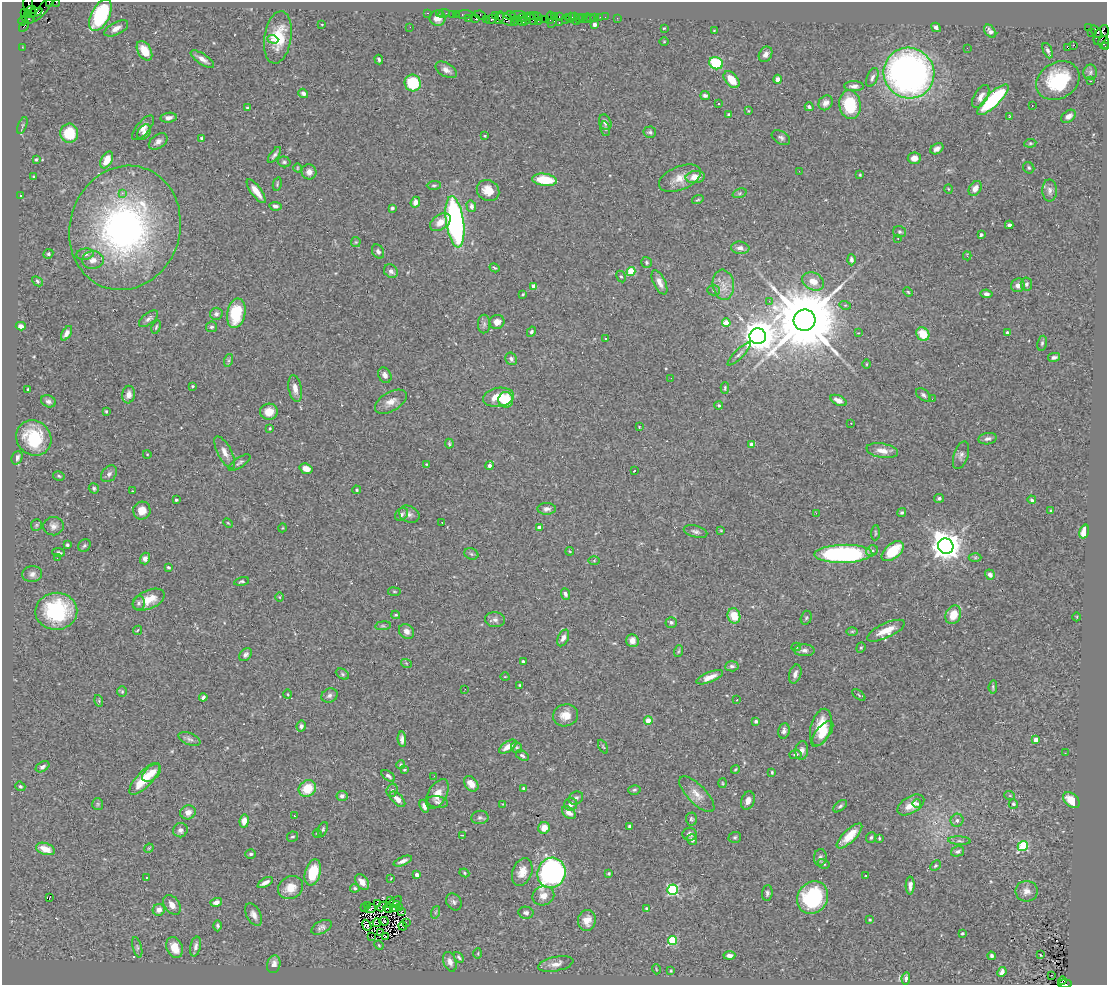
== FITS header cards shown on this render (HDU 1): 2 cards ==
NAXIS1  =                 1105
NAXIS2  =                  983

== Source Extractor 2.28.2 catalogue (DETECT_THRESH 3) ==
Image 1105 x 983 px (HDU 1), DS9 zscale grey, 1 PNG px = 1 image px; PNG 1109 x 987 px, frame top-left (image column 1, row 983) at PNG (2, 2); each listed source drawn as its Kron ellipse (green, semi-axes under 4 px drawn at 4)
Background 0.625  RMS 0.028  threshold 0.0849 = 3 sigma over >= 5 px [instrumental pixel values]
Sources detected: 480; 3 with non-positive FLUX_AUTO (blend fragments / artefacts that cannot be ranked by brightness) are neither listed nor drawn; the other 477 listed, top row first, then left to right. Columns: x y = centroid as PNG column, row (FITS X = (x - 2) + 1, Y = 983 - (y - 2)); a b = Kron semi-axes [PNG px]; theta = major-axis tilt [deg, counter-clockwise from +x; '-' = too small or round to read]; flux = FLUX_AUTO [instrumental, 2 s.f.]
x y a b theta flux
49 2 4 2 - 42
56 2 2 2 - 12
28 4 9 5 90 290
45 6 19 4 53 160
31 10 5 4 - 510
25 13 3 2 - 40
33 13 9 4 18 690
427 13 3 2 - 37
439 13 2 2 - 24
444 13 6 3 10 61
452 14 2 2 - 34
456 14 3 2 - 52
465 14 9 3 1 120
100 15 17 9 63 150
480 15 6 4 -24 79
518 15 7 2 2 190
495 16 4 3 - 48
510 16 6 3 -14 130
533 16 5 2 - 64
554 16 4 2 - 47
559 16 3 2 - 47
537 17 3 3 - 41
568 17 3 2 - 49
575 17 3 2 - 38
583 17 4 3 - 68
595 17 4 3 - 87
600 17 2 2 - 11
605 17 2 2 - 19
438 18 8 8 - 15
499 18 6 3 79 65
522 18 3 3 - 150
550 18 6 2 85 92
571 18 5 3 - 77
587 18 5 2 - 22
617 18 2 2 - 1.4
28 19 6 4 -9 580
468 19 4 3 - 29
476 19 4 3 - 100
486 19 2 2 - 68
491 19 5 3 - 100
505 19 10 5 -27 220
516 19 2 2 - 40
526 19 6 4 65 130
532 19 6 3 -53 110
545 19 2 2 - 36
565 19 3 2 - 54
579 19 4 3 - 120
590 19 2 2 - 13
23 21 4 3 - 40
522 21 5 3 - 280
538 21 2 2 - 14
576 21 2 2 - 290
514 22 2 2 - 29
552 23 5 3 - 90
559 23 3 2 - 130
322 24 3 2 - 1.1
594 25 4 3 - 8.1
24 26 6 2 55 78
410 27 3 2 - 1.7
936 27 5 4 - 5.5
116 28 13 6 27 12
664 28 3 2 - 1.6
1088 28 3 3 - 58
714 30 4 3 - 1.5
990 31 7 5 -50 7.8
1096 32 7 3 -48 830
1091 33 2 2 - 12
1101 35 11 6 61 790
278 37 26 13 81 66
273 39 5 4 - 32
664 42 4 3 - 1.3
1104 42 6 5 - 220
1073 45 3 2 - 1200
22 47 2 2 - 17
1067 47 3 2 - 30
1106 47 3 2 - 70
967 48 2 2 - 0.96
144 51 11 6 -60 32
1048 51 8 4 -66 5.2
765 54 8 6 59 8
202 59 14 5 -34 12
379 59 5 3 - 3.6
716 63 7 6 - 130
446 70 12 6 -30 11
1090 72 8 6 77 5.5
909 73 26 25 - 880
872 77 10 5 67 6.2
778 79 4 4 - 9.1
732 80 10 6 -49 31
1058 81 23 18 30 120
1091 81 2 2 - 1.5
413 83 8 8 - 78
854 86 10 5 -3 7.8
303 93 5 4 - 5.8
705 96 4 4 - 5.8
981 97 13 6 59 12
993 100 21 6 44 180
718 103 3 3 - 5.8
826 103 8 6 51 8.9
850 105 14 10 -82 81
1032 106 3 2 - 2
809 107 4 4 - 6.4
248 108 4 3 - 2.8
748 111 4 2 - 1.3
729 114 4 3 - 5.7
1009 116 3 2 - 1.4
1069 116 8 5 38 10
169 118 8 5 7 9.5
605 122 8 6 -69 8.7
22 125 9 3 69 2.6
143 128 15 6 50 11
605 129 7 4 -80 3.5
144 132 8 6 54 7.8
650 132 6 5 - 4.3
69 133 9 9 - 51
485 136 3 2 - 1.8
202 138 3 3 - 4.3
781 138 10 6 -31 5.7
158 141 10 6 37 9.5
1030 143 6 4 6 2.7
937 149 7 5 33 7.6
274 155 9 3 53 5.3
914 158 6 5 - 15
36 159 3 2 - 2.2
107 160 9 5 62 27
284 162 6 5 - 3.8
297 168 4 3 - 1.6
1029 168 6 5 - 3.1
799 171 3 2 - 2.8
309 172 7 7 - 10
860 175 3 2 - 1.9
33 176 3 3 - 2.2
695 177 10 6 5 22
680 178 22 11 22 26
545 180 12 6 -7 65
277 184 7 4 77 2.6
434 185 7 4 3 3.2
975 188 8 5 56 11
948 189 4 3 - 1.4
1050 190 11 7 -88 9.3
256 191 14 5 -54 23
488 191 12 10 -34 28
122 193 2 2 - 39
739 193 7 4 20 3.4
20 196 3 2 - 1.5
698 200 6 3 19 2.3
415 202 5 4 - 13
275 206 6 4 -7 5.5
471 206 6 5 - 6.4
392 208 4 3 - 3.6
440 222 11 7 35 21
455 222 26 9 -82 490
1009 225 4 4 - 6.6
125 228 63 55 72 630
899 232 6 5 - 3.7
981 235 3 3 - 3.7
898 239 3 2 - 1.2
356 242 5 5 - 2.3
740 248 9 6 -6 9.7
378 252 7 5 -58 6.1
48 254 5 4 - 3.3
85 254 9 5 8 5.3
967 256 4 3 - 3.8
93 260 11 9 6 14
851 260 5 4 - 4.3
646 262 6 5 - 3.6
495 268 5 3 - 2.7
391 271 7 6 - 6.9
631 271 4 4 - 76
621 277 6 4 -60 3
37 281 6 4 -41 2.7
813 281 11 8 -26 22
659 282 13 6 -64 14
1026 284 6 5 - 5.3
723 285 15 10 -83 22
1018 285 7 6 - 10
534 286 4 4 - 24
713 290 6 5 - 4.1
908 292 5 4 - 2.2
523 294 4 3 - 2
986 294 6 4 -8 6.2
769 301 4 4 - 3.4
845 305 6 3 -17 2
236 313 15 9 79 86
216 314 6 6 - 5.8
149 319 11 5 38 6.4
805 320 11 10 - 28000
497 322 8 7 - 14
726 323 4 4 - 41
484 324 9 6 90 5.2
21 326 5 4 - 7.1
156 327 7 3 72 2.8
211 327 5 5 - 3.7
531 332 5 4 - 3.6
66 333 8 4 59 10
858 333 3 2 - 1.1
1007 333 4 3 - 8.1
923 334 7 6 - 41
758 336 8 8 - 4500
606 339 2 2 - 1.5
1042 343 7 5 80 3.7
739 354 15 4 45 6.5
1054 357 6 4 12 5.1
511 359 6 5 - 5.6
229 360 6 4 72 3.7
866 364 5 3 - 1.7
385 375 8 6 -62 11
671 378 2 2 - 3.8
192 386 4 3 - 2.4
295 388 14 6 -80 15
725 388 6 3 89 2.9
28 389 3 2 - 2.1
128 395 9 6 81 13
923 395 8 5 -37 4.8
498 397 16 9 9 36
932 399 3 2 - 2.7
506 400 8 7 - 56
838 400 8 5 -25 16
48 401 8 5 -21 6
391 402 17 9 31 18
719 405 4 4 - 3.1
106 411 3 3 - 2.1
269 412 9 8 - 26
851 423 2 2 - 1.2
639 427 3 2 - 1.5
270 428 3 2 - 1.9
34 438 18 17 - 94
988 439 9 5 8 7.2
449 444 5 3 - 2.5
752 444 4 3 - 11
882 451 16 7 -10 19
225 452 18 7 -62 15
147 454 4 3 - 1.4
961 455 14 7 70 8.3
17 458 7 5 68 6.9
239 463 12 5 34 4.8
427 464 4 3 - 1.5
490 465 4 4 - 5.8
306 469 6 5 - 15
634 471 3 2 - 1.2
109 474 9 7 50 7
59 476 6 4 -11 2.8
94 488 5 5 - 4
357 490 4 3 - 2.3
132 491 3 3 - 3.1
939 498 5 4 - 4
176 500 3 3 - 3.2
1032 500 4 4 - 3.8
547 509 9 6 0 7.7
142 511 9 8 - 20
1051 511 3 3 - 2.9
816 513 2 2 - 40
902 513 5 4 - 4.1
401 514 7 5 45 5.6
409 514 11 8 -26 8.7
442 522 2 2 - 1.2
228 523 5 3 - 1.8
36 525 6 5 - 2.8
53 526 10 9 - 9.9
282 528 4 3 - 1.4
539 528 4 4 - 12
721 530 4 3 - 1.4
1084 531 7 4 73 32
696 532 12 6 -15 6.5
875 533 7 3 86 2.3
67 545 3 3 - 3
84 546 7 5 44 3.9
946 546 8 7 - 3100
570 551 4 2 - 1.5
872 551 6 5 - 3.7
893 551 13 7 39 65
59 552 6 4 -5 3.3
471 554 7 5 -22 3.5
843 554 29 9 1 330
975 557 6 4 0 3
57 558 3 2 - 2.9
145 559 6 5 - 9.6
594 560 5 4 - 1.9
168 567 3 3 - 3
32 574 10 8 8 8.6
990 575 5 4 - 6.6
242 581 8 4 13 3.1
394 592 6 3 -8 2
565 594 6 4 -68 5.1
279 597 5 3 - 1.7
149 599 16 9 24 31
139 603 7 6 - 4.5
56 611 21 18 3 160
396 615 4 3 - 2.6
953 615 9 7 66 31
734 616 7 6 - 38
1077 617 4 3 - 1.5
806 618 7 5 74 3.4
495 620 10 7 -6 7.8
671 622 5 5 - 5.1
383 626 8 4 7 3
137 630 5 3 - 1.8
407 631 8 6 -41 10
852 631 6 4 1 2.5
886 631 20 7 25 32
563 638 9 5 64 8.1
632 641 6 6 - 16
796 647 5 4 - 2.5
861 648 5 4 - 2.7
804 650 10 6 -2 7
679 651 6 4 70 2.3
246 655 7 5 43 5.8
523 662 4 3 - 5.1
406 663 5 3 - 1.8
732 666 7 5 4 5.2
342 674 7 5 -28 3.7
795 674 9 6 73 9.3
505 677 4 3 - 1.3
710 677 14 5 23 17
519 685 3 3 - 1.7
993 687 7 4 85 3
465 689 3 3 - 1.8
122 692 5 5 - 2.8
288 694 5 3 - 1.7
859 695 7 4 -37 2.5
329 696 8 7 - 6.9
203 697 4 3 - 4.5
737 700 3 2 - 3.2
99 701 6 3 -73 2.1
566 715 12 11 - 22
648 720 4 4 - 18
756 721 4 4 - 4
301 726 5 4 - 4.9
821 727 19 10 75 49
784 731 8 5 81 6.1
822 734 15 7 51 24
189 739 11 6 -22 6.4
402 739 8 4 -86 6.7
1036 740 4 4 - 17
508 747 10 5 35 19
603 747 7 4 -62 2.4
517 748 6 5 - 3.2
802 750 9 6 82 8.5
1065 753 2 2 - 3.8
795 754 6 4 6 4.1
522 755 7 4 -34 4.1
400 765 4 4 - 3.3
42 767 7 5 31 5.9
735 769 4 3 - 2.1
404 770 4 3 - 2.5
772 772 4 3 - 2.3
152 773 11 6 42 20
388 776 8 4 -36 4.7
434 776 2 2 - 4.3
145 779 20 7 47 56
722 783 5 3 - 1.9
471 784 8 6 -53 19
20 786 5 4 - 3.2
307 788 9 8 - 44
523 788 4 3 - 3
392 790 7 5 73 4.8
634 790 6 4 14 3.2
437 794 16 9 61 23
697 794 23 9 -46 21
342 796 5 5 - 7.1
1010 796 5 3 - 1.9
576 798 7 6 - 5.3
398 799 9 5 -45 16
748 800 9 6 70 12
1071 800 9 6 -42 28
437 802 10 6 -9 6.1
98 804 6 5 - 3.1
503 804 4 4 - 1.8
571 804 6 6 - 8.1
917 804 4 3 - 3.5
1013 804 5 4 - 3.7
911 805 15 8 31 26
424 806 6 4 -69 7.5
840 806 8 4 39 3.9
188 812 8 7 - 12
569 813 8 5 -39 13
294 816 2 2 - 1.1
480 817 8 6 8 5.4
691 819 6 5 - 3.5
957 820 7 6 - 6.7
244 821 6 4 81 15
629 826 3 3 - 4.3
544 828 6 5 - 20
323 829 7 4 68 3.2
180 830 7 7 - 7.2
317 834 4 3 - 1.6
689 834 7 6 - 5.7
462 835 3 2 - 1.4
849 836 17 6 44 35
292 837 6 5 - 3
735 837 6 5 - 3.2
871 837 5 5 - 3.3
879 838 3 2 - 2.3
692 839 5 5 - 5.6
959 841 11 4 -4 4.2
1023 846 5 4 - 140
149 848 5 4 - 1.9
45 849 10 5 -19 29
958 851 7 5 15 5.3
251 854 5 5 - 3.9
820 858 8 6 82 6
403 861 10 4 22 8.6
824 864 6 4 -31 3.4
935 866 6 4 44 2.5
313 872 13 7 74 61
522 872 14 9 69 21
464 873 5 4 - 2.3
551 873 15 14 - 640
609 873 3 3 - 3.6
417 875 4 4 - 14
866 876 3 2 - 1.5
146 877 3 2 - 2
391 878 3 2 - 1.1
362 882 9 6 -54 15
265 883 8 3 27 8.3
910 885 9 4 89 8.1
291 888 13 11 32 29
355 888 5 4 - 3.7
673 890 5 5 - 220
1027 891 11 10 - 13
767 893 8 5 85 4.8
543 896 11 9 20 16
49 898 3 2 - 24
813 898 17 15 55 140
391 901 2 2 - 3.4
216 902 6 4 16 9.8
394 902 8 2 34 0.6
454 902 9 7 -55 5.8
378 903 3 2 - 1.4
172 905 11 7 -53 15
367 905 3 2 - 1.3
397 905 4 3 - 0.84
382 906 5 2 - 1.5
365 907 3 2 - 2.1
400 907 2 2 - 1.6
370 908 6 2 22 0.75
388 908 5 2 - 0.97
646 908 4 3 - 2
393 909 4 2 - 0.81
159 910 6 6 - 12
402 911 3 2 - 1.3
436 912 6 4 70 2.8
526 913 7 6 - 6.5
254 915 12 7 -61 11
587 920 10 9 - 21
870 920 3 2 - 1.8
384 921 4 3 - 2.2
406 922 2 2 - 2.5
377 923 4 2 - 0.52
367 925 6 3 -67 3.4
218 926 5 4 - 3.3
403 926 4 2 - 0.74
321 927 11 6 27 6.8
381 933 4 2 - 1.7
962 933 3 3 - 2.1
372 937 3 2 - 3.9
386 937 3 2 - 1.1
672 940 4 4 - 110
379 945 5 4 - 1.8
137 947 10 4 -75 3.6
196 947 10 5 77 6.8
175 948 11 8 -68 29
478 953 5 3 - 1.7
1040 955 2 2 - 1.1
729 956 6 4 3 7
991 956 4 3 - 4.7
459 957 6 3 -49 3.3
450 962 10 6 -70 9.9
274 964 9 6 75 11
556 964 18 7 12 15
656 969 5 3 - 1.6
671 971 4 3 - 1.9
1002 972 5 4 - 7.8
1051 975 2 2 - 2.7
906 978 6 4 83 5.5
1062 981 4 3 - 70
1065 984 6 3 4 440
At the frame edge (FLAGS 8, measured only in part): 5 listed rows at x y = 49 2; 56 2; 1104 42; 1106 47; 1065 984
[3 non-positive-flux detections neither listed nor drawn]